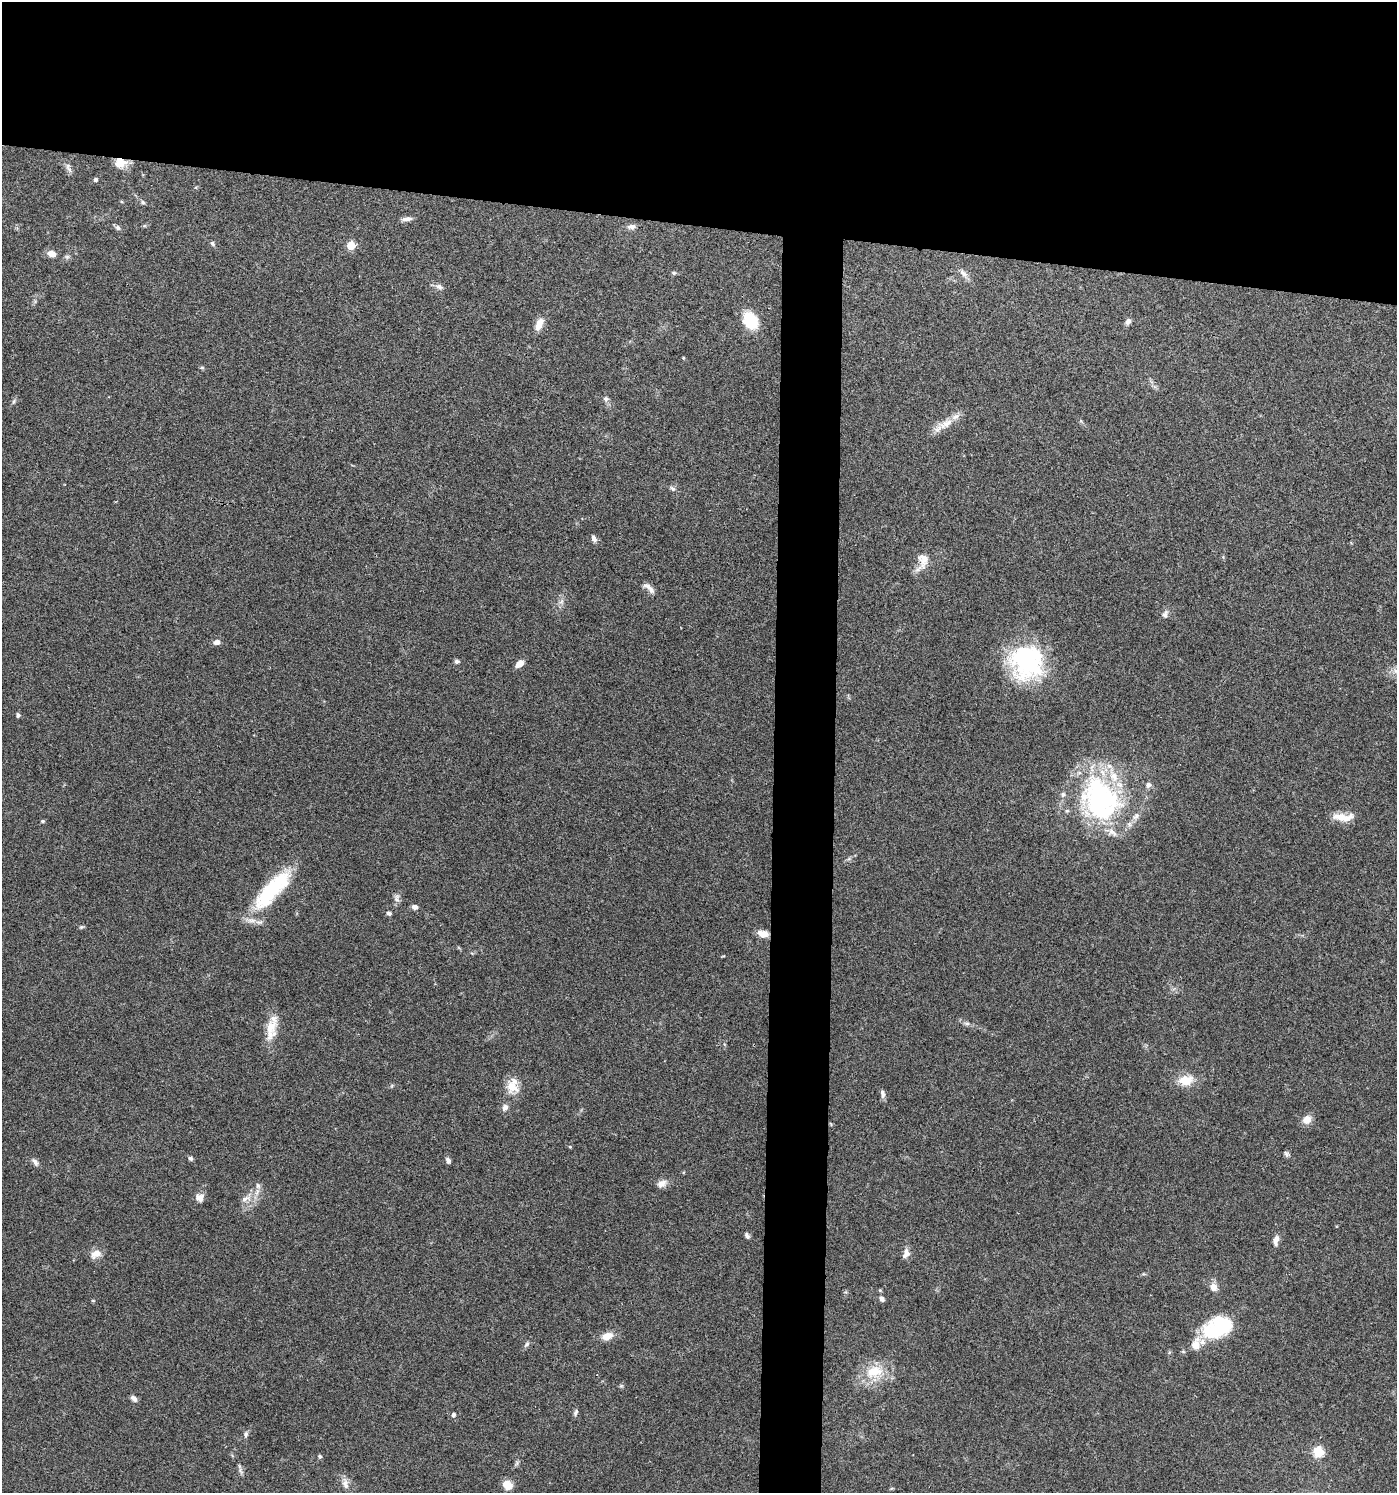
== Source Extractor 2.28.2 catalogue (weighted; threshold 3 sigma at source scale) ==
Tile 2 of 3 x 3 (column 2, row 1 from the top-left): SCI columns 1499-2893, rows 2987-4477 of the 4500 x 4479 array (HDU 1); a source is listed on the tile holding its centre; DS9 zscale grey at full resolution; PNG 1399 x 1495 px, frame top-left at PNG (2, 2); no overlay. Shown black and unused: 19% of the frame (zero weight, under 3 of 4 exposures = <1% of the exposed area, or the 3 px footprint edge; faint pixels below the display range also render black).
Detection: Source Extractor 2.28.2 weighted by HDU 2 'WHT'; one run over the whole footprint, this tile lists its part. Background 0.0804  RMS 0.0056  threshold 0.0252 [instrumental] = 3 sigma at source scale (4.5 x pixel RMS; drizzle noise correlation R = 1.50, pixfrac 1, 0.05/0.05 arcsec/px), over >= 5 px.
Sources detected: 91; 3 inside a brighter object's white glare — not listed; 11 inside a brighter listed object's ellipse — not listed separately; the other 77 listed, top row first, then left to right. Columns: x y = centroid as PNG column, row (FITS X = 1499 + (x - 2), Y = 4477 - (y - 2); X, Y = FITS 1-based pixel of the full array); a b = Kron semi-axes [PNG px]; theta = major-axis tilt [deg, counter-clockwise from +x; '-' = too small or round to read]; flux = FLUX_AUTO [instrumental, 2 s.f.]
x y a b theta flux
120 163 14 11 13 7.6
68 165 10 7 78 1.9
95 180 5 5 - 0.94
143 202 7 5 -24 1
407 219 13 5 8 2.4
631 227 10 7 5 2.4
118 228 7 6 - 1.4
212 243 7 5 -49 1.2
351 246 5 5 - 17
52 254 9 6 -20 4.1
674 273 6 5 - 0.84
963 273 14 7 -48 2.9
439 287 11 7 -17 2.3
750 321 12 9 -51 28
1128 321 8 6 64 1.9
539 324 16 8 67 5.4
683 358 4 3 - 0.51
202 368 6 4 0 0.73
606 399 7 6 - 1.6
13 402 8 3 71 0.93
945 424 23 11 25 7.8
673 488 9 5 -38 1.3
594 539 9 5 -64 2.1
923 560 21 14 -87 7
649 588 19 6 -42 3.1
1165 614 10 7 67 2.2
216 642 8 6 13 2.2
457 661 6 5 - 1.2
1026 661 44 37 -54 62
520 664 10 6 42 4
18 715 5 5 - 1.2
1101 799 57 38 0 91
1339 817 21 11 -4 6.5
43 821 4 4 - 0.97
272 890 59 18 47 41
397 899 12 8 87 2.4
415 907 7 5 -14 2.2
389 913 7 5 -20 1.1
81 927 6 5 - 0.8
763 934 10 7 -9 5.7
967 1023 7 4 0 1.2
271 1027 26 16 -89 10
1186 1080 18 11 10 10
512 1086 20 15 86 8.7
883 1093 11 6 -84 2
505 1107 9 8 - 2.2
1307 1119 12 10 40 4.4
570 1147 4 4 - 0.51
1286 1154 8 5 -51 1.2
191 1158 6 5 - 1.1
448 1160 8 5 -59 1.5
35 1162 11 6 -54 1.9
662 1183 12 9 31 3.5
258 1186 8 6 -74 1.8
199 1198 10 9 - 3.5
246 1199 17 7 19 4
747 1236 8 5 -60 1.5
1276 1240 12 7 79 3.1
906 1253 14 8 74 3.1
96 1254 15 10 26 4.3
1214 1287 10 9 - 3.8
882 1299 7 6 - 1.8
93 1301 5 3 - 0.49
1215 1331 26 14 4 32
607 1336 13 8 19 6
527 1344 8 5 37 1.2
1196 1344 17 11 79 6.9
874 1372 27 16 13 16
134 1398 9 5 -44 2.1
576 1412 10 4 68 1.3
453 1415 5 4 - 1.4
246 1434 8 5 81 1.3
1318 1452 6 5 - 34
320 1456 5 5 - 0.94
240 1471 10 3 -69 1.3
345 1484 15 8 -82 3.4
507 1485 9 7 -34 7.6
Overlapping masked pixels (flux is a lower limit): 1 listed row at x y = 120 163